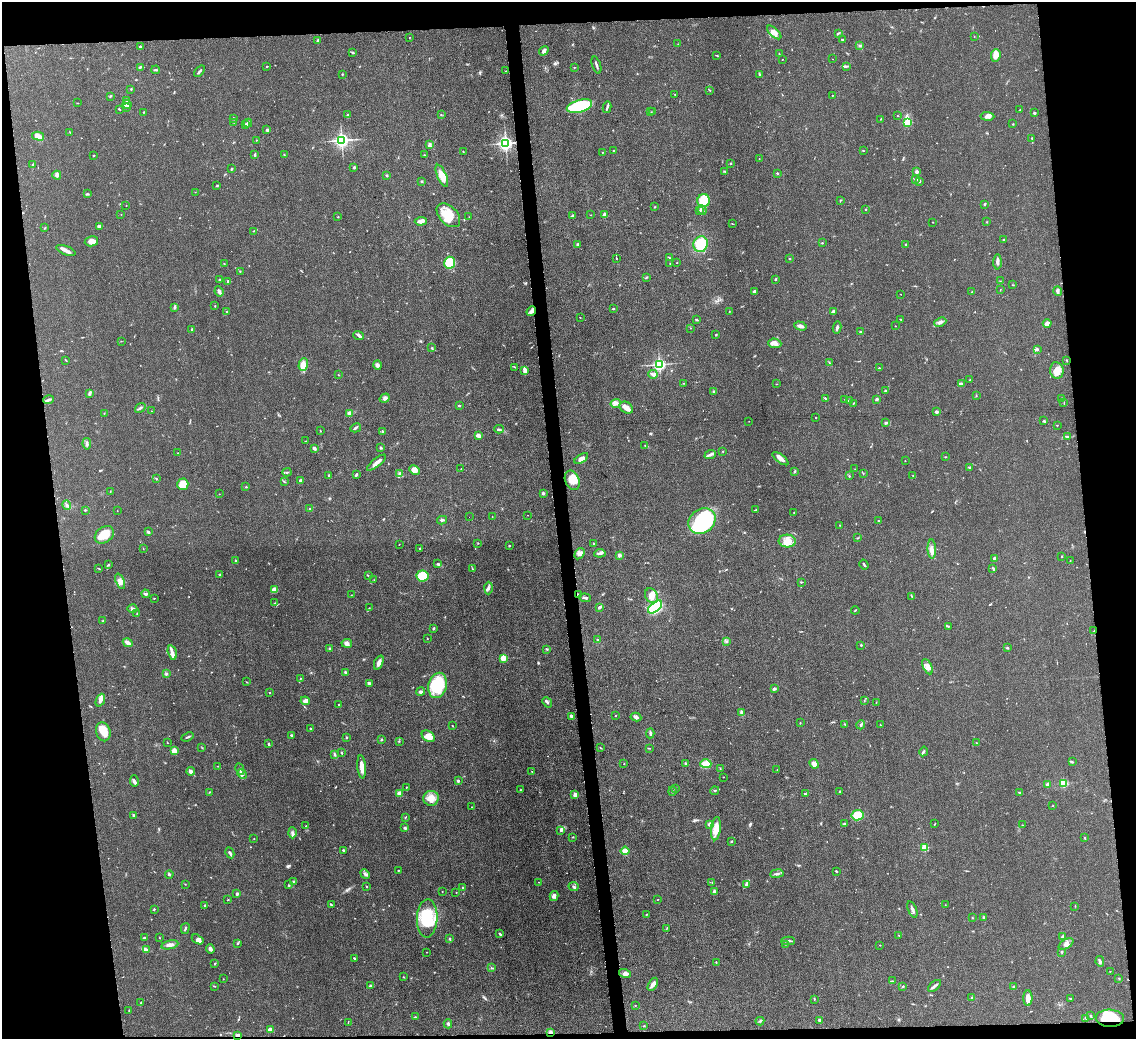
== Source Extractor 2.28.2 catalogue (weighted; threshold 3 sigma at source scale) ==
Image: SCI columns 4-4536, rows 243-4390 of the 4542 x 4526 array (HDU 1 of 3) = the unmasked area's bounding box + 8 px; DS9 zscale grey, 4 x 4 block average (1 PNG px = mean of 4 x 4 image px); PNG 1138 x 1041 px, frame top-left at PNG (2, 2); each listed source drawn as its Kron ellipse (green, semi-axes under 4 px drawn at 4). Shown black and unused: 13% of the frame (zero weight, under 3 of 5 exposures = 1% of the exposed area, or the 3 px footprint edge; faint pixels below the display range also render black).
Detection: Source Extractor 2.28.2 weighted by HDU 2 'WHT'. Background 0.0625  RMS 0.0059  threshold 0.0264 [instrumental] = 3 sigma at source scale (4.5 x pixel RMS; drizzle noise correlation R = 1.50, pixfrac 1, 0.05/0.05 arcsec/px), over >= 5 px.
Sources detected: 639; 3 too faint to see at this stretch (4 x 4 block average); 1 inside a brighter object's white glare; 4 cosmic-ray / hot-pixel residue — neither listed nor drawn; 15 coinciding with a brighter row at this scale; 34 inside a brighter listed object's ellipse — not listed separately; of the other 582, all 500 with FLUX_AUTO >= 1.04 (the completeness limit of this list) listed and drawn (82 fainter detections not listed), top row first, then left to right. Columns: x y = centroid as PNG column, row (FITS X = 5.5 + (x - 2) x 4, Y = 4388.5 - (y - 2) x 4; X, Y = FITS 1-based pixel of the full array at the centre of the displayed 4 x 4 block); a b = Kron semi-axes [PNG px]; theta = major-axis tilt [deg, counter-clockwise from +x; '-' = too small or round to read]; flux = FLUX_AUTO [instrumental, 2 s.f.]
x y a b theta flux
774 32 9 4 -42 21
838 33 2 2 - 2.6
974 36 2 2 - 1.1
409 37 2 2 - 1.1
318 40 4 2 - 3.6
842 40 2 2 - 3.6
678 44 2 2 - 1.1
860 46 3 2 - 2.5
140 47 2 2 - 4.5
544 51 5 3 - 10
352 53 4 2 - 3.5
779 54 2 2 - 1.3
717 55 3 2 - 2.3
996 55 6 5 - 29
782 59 2 2 - 1.4
832 59 2 2 - 1.1
596 65 9 2 -71 8.8
267 66 2 2 - 5.3
846 66 3 2 - 3.3
140 67 3 2 - 4.4
574 67 2 2 - 2.3
156 70 4 2 - 3.4
199 71 6 2 49 6.6
506 71 2 2 - 2.1
342 74 2 2 - 2.4
760 74 2 2 - 5.9
131 89 2 2 - 2.6
710 91 2 2 - 1.3
675 95 2 2 - 1.6
832 95 2 2 - 2.3
110 96 3 2 - 2.7
127 101 2 2 - 2.9
77 103 2 2 - 1.4
127 104 4 2 - 4.7
579 106 13 6 16 290
127 107 3 2 - 3
607 107 6 2 79 6.3
119 109 3 2 - 2.8
1020 110 2 2 - 1.1
653 111 2 2 - 1.2
143 112 2 2 - 2.1
651 112 2 2 - 1.6
1034 113 3 3 - 4.5
347 115 3 2 - 3.9
441 115 2 2 - 1.2
897 116 2 2 - 1.3
987 116 7 4 -4 13
234 119 3 2 - 2.7
881 119 2 2 - 1.8
233 122 2 2 - 1.8
907 122 2 2 - 170
248 123 4 3 - 9.7
1013 124 2 2 - 1.6
246 125 2 2 - 10
267 130 2 2 - 21
70 133 2 2 - 1.1
38 136 6 3 -14 23
1032 139 3 2 - 3
256 140 2 2 - 1.5
342 140 3 3 - 1000
505 143 2 2 - 1400
430 145 3 2 - 4.5
613 150 2 2 - 1.8
863 150 2 2 - 2.8
463 151 3 2 - 1.5
602 152 2 2 - 1.7
255 155 2 2 - 3.9
284 155 3 2 - 1.9
424 155 3 2 - 2.8
94 156 3 2 - 2.3
759 159 2 2 - 1.8
730 163 2 2 - 3.4
33 165 4 2 - 4
354 167 3 2 - 4.1
232 168 2 2 - 2.9
725 172 3 2 - 2.4
917 172 3 2 - 10
777 173 2 2 - 4.4
57 175 4 3 - 7.1
387 175 3 2 - 3.8
442 176 12 4 -66 48
915 179 2 2 - 1.9
422 181 2 2 - 3.9
919 181 2 2 - 3.9
217 186 3 2 - 2.4
195 192 2 2 - 1.1
87 194 3 2 - 1.9
704 200 6 6 - 80
840 200 2 2 - 1.6
985 204 3 2 - 3.3
126 205 2 2 - 1.5
655 207 2 2 - 2.4
702 210 5 2 - 6
865 210 2 2 - 2
699 211 2 2 - 1.7
121 214 2 2 - 2.3
448 215 14 9 -46 78
591 215 3 2 - 1.5
605 215 2 2 - 51
573 216 3 2 - 14
338 217 2 2 - 2
469 217 2 2 - 1.1
421 221 6 3 4 23
933 222 2 2 - 1.1
986 222 2 2 - 1.9
732 224 2 2 - 1.2
99 226 2 2 - 13
45 228 3 2 - 2.7
253 231 2 2 - 1.2
1004 239 2 2 - 3.2
91 241 7 5 9 21
822 243 2 2 - 5.1
701 244 8 7 - 96
578 245 3 3 - 6.1
906 245 2 2 - 2.3
66 250 10 3 -21 16
616 258 2 2 - 1.7
669 258 2 2 - 1.6
789 259 2 2 - 2.3
997 262 7 3 90 12
450 263 6 5 - 150
670 263 2 2 - 1.5
677 263 2 2 - 1.4
224 264 2 2 - 2.4
240 271 2 2 - 1.3
647 277 3 2 - 2.3
775 279 2 2 - 3.7
219 280 2 2 - 2.8
1000 281 2 2 - 1.4
228 282 2 2 - 6
1013 285 2 2 - 1.6
1000 290 2 2 - 1.1
219 291 5 2 - 8.7
754 291 3 2 - 6.1
1057 291 5 3 - 7.5
972 292 2 2 - 2.3
901 294 2 2 - 1.4
215 306 2 2 - 1.5
175 307 4 2 - 5.6
613 309 2 2 - 3.9
227 311 2 2 - 2.3
531 311 5 3 - 14
729 311 2 2 - 1.2
833 311 3 2 - 8.2
580 317 2 2 - 1.6
900 319 3 2 - 1.7
697 320 3 2 - 5.8
940 322 6 4 25 11
1047 323 4 3 - 26
800 326 6 3 -17 15
895 326 2 2 - 1.3
690 328 2 2 - 1.2
837 328 6 2 78 6.7
192 330 2 2 - 7.2
860 332 2 2 - 2.7
359 335 5 3 - 9
716 335 2 2 - 3.4
121 341 2 2 - 1
775 343 7 4 -5 15
432 348 4 2 - 2.8
1037 349 4 2 - 5.3
66 360 3 2 - 2
1067 360 2 2 - 1.6
830 363 3 2 - 2.1
303 364 6 4 72 27
659 364 2 2 - 870
378 365 5 3 - 8.6
515 367 4 2 - 3
879 368 2 2 - 4.4
525 370 4 2 - 26
1057 370 8 6 -76 32
653 374 5 3 - 9.4
338 375 2 2 - 1.5
970 380 2 2 - 1.7
684 383 3 2 - 2.1
776 384 2 2 - 1.3
961 384 4 3 - 14
885 391 3 2 - 4.6
714 392 3 3 - 5.2
90 393 4 2 - 8.3
976 395 2 2 - 1.2
385 398 5 4 - 13
825 398 2 2 - 2.9
1062 398 2 2 - 1.9
877 399 3 2 - 5
48 400 5 2 - 11
845 400 2 2 - 1.1
849 400 2 2 - 3.6
1064 402 2 2 - 1.7
615 403 5 3 - 15
853 403 2 2 - 1.5
459 406 3 2 - 4.4
140 408 6 2 37 5.9
626 408 7 5 -33 17
151 411 2 2 - 1.2
936 412 4 3 - 5.2
104 413 2 2 - 1.7
349 413 3 2 - 17
816 417 2 2 - 1.4
749 421 2 2 - 1
1043 421 3 2 - 4.4
886 423 3 2 - 3.4
1057 425 2 2 - 1.3
356 428 5 2 - 5.9
499 429 5 2 - 4.6
320 431 2 2 - 1.6
383 431 3 2 - 3.5
478 436 4 3 - 12
1067 437 3 2 - 3.6
306 441 2 2 - 1.4
87 444 5 2 - 5.8
645 446 2 2 - 2.2
314 448 3 2 - 11
380 448 3 2 - 3.5
723 451 2 2 - 5.4
178 453 2 2 - 1.2
710 454 6 3 22 8.7
945 457 3 2 - 1.5
581 459 7 3 33 16
780 459 9 3 -36 21
905 461 2 2 - 1.7
376 463 11 3 38 18
970 467 2 2 - 3.8
461 469 2 2 - 2.1
855 469 2 2 - 1.1
414 470 5 4 - 25
794 471 4 2 - 3.4
287 472 4 2 - 4.6
399 474 3 2 - 7.6
863 474 2 2 - 1.8
329 475 2 2 - 2.9
356 475 4 2 - 5.5
850 476 2 2 - 1.7
913 476 2 2 - 1.1
156 478 2 2 - 2.4
300 480 3 2 - 6.6
572 480 10 7 -66 43
284 482 2 2 - 1.7
183 484 5 5 - 52
246 487 2 2 - 3.1
110 491 2 2 - 1.4
543 493 2 2 - 24
219 494 2 2 - 1.3
67 505 5 3 - 7.1
310 509 2 2 - 3.1
85 510 2 2 - 2.6
755 510 4 2 - 2
117 511 2 2 - 1.4
794 512 2 2 - 1.1
528 515 2 2 - 2
469 517 2 2 - 1.2
492 517 2 2 - 1
442 520 5 3 - 7.4
702 521 14 11 34 480
878 521 2 2 - 1.9
840 525 2 2 - 1.3
148 532 4 2 - 4.9
104 535 10 7 34 64
858 538 2 2 - 2.3
787 541 8 6 -4 31
478 543 2 2 - 2
399 544 2 2 - 1.1
594 544 3 2 - 2.5
509 546 2 2 - 2.4
143 549 2 2 - 1.2
420 549 2 2 - 3.6
932 549 9 4 -88 16
600 553 5 2 - 8.9
579 554 6 4 56 17
619 555 2 2 - 33
1062 556 2 2 - 2.8
994 558 3 2 - 6.8
236 561 3 2 - 2.9
1070 561 2 2 - 1.7
437 564 3 2 - 3.6
108 565 3 2 - 2.7
864 565 5 2 - 5.2
993 568 4 2 - 3.8
99 569 4 2 - 2
472 569 2 2 - 2
220 575 3 2 - 2.9
368 575 3 2 - 2.8
422 576 6 5 - 110
374 580 2 2 - 1.2
120 581 8 4 -68 16
801 582 3 2 - 3.2
488 588 6 3 87 8.8
275 590 4 3 - 8.7
145 594 4 3 - 6.3
351 595 2 2 - 1.2
578 595 3 2 - 4.7
651 596 8 6 -62 24
912 596 2 2 - 2.1
154 598 2 2 - 1.6
585 598 6 2 -8 6.4
275 603 2 2 - 1.8
600 607 3 2 - 9.1
655 607 8 5 40 440
369 608 2 2 - 1.6
132 609 5 2 - 5.7
855 610 4 2 - 2.8
137 613 2 2 - 1.9
103 621 2 2 - 1.9
948 626 3 2 - 2.9
434 628 3 2 - 5
1094 631 2 2 - 4
427 639 2 2 - 1.3
597 640 2 2 - 3.3
726 641 3 2 - 3.6
128 643 5 2 - 23
347 643 5 3 - 9
861 645 3 2 - 2.8
329 648 2 2 - 16
1007 648 2 2 - 5.7
546 649 2 2 - 3.2
172 653 7 3 -76 20
503 658 2 2 - 160
379 662 7 3 68 17
927 667 8 3 -64 18
346 672 3 3 - 4.1
166 674 3 3 - 4.3
301 679 2 2 - 1.1
247 682 3 2 - 1.3
369 683 4 3 - 8
438 685 13 9 76 170
774 689 3 2 - 7.6
270 692 2 2 - 2.4
420 692 4 3 - 8.2
100 700 6 4 67 19
864 700 2 2 - 2
305 701 5 3 - 15
547 702 5 2 - 5.2
876 702 2 2 - 1.4
339 705 2 2 - 8.7
742 713 4 3 - 13
615 715 2 2 - 3.2
572 717 4 2 - 16
636 717 5 3 - 8.7
800 723 2 2 - 1.7
845 724 3 2 - 1.9
861 725 4 3 - 5.6
880 725 2 2 - 1.1
452 726 3 2 - 2.2
310 729 3 2 - 3.4
103 732 9 7 -73 45
650 733 5 2 - 5.1
291 736 4 3 - 5.3
428 736 7 5 -34 33
187 737 6 2 21 5.2
346 737 2 2 - 4.4
381 740 2 2 - 3.5
399 741 2 2 - 1.5
168 743 2 2 - 1.3
976 743 2 2 - 1.6
268 744 3 2 - 3.8
202 748 2 2 - 1.4
601 748 3 2 - 1.9
650 748 2 2 - 1.1
174 751 3 2 - 52
924 751 5 2 - 5.1
342 753 4 2 - 3
335 754 3 3 - 4
1072 762 2 2 - 2.2
685 763 2 2 - 6
624 764 2 2 - 2
706 764 5 4 - 44
814 764 5 4 - 18
218 766 2 2 - 1.4
362 767 11 3 -84 28
240 769 6 2 -65 6
720 769 2 2 - 1.8
777 770 2 2 - 1.1
191 771 4 3 - 13
532 772 2 2 - 1.9
242 774 5 3 - 9.6
723 777 2 2 - 1.9
134 781 6 3 -79 7.6
458 781 3 3 - 4.3
1064 783 2 2 - 270
1048 785 2 2 - 50
406 787 2 2 - 2.3
521 789 2 2 - 1.1
675 789 3 2 - 2.4
672 791 4 2 - 3.1
715 791 4 2 - 5.4
209 792 2 2 - 1.5
839 792 3 2 - 4.3
399 793 4 3 - 12
1020 793 3 2 - 3.8
806 794 4 2 - 3.1
575 795 3 3 - 16
431 798 7 7 - 37
1053 806 2 2 - 1.5
472 807 2 2 - 1.4
134 815 4 2 - 4.6
858 815 6 5 - 67
405 817 3 2 - 2.2
935 823 2 2 - 1.5
709 824 3 3 - 8.8
844 824 2 2 - 4.7
1022 825 2 2 - 1.2
306 826 2 2 - 2.3
405 828 3 2 - 5.3
716 829 12 5 84 47
561 830 3 2 - 4.5
292 833 5 3 - 8.3
573 837 2 2 - 2.8
1084 838 3 2 - 2.5
254 839 2 2 - 1
732 841 2 2 - 5.5
925 847 2 2 - 170
343 850 3 2 - 5.1
625 851 4 4 - 19
230 853 6 2 -62 7.5
398 870 2 2 - 2.4
836 871 2 2 - 4.2
169 874 4 2 - 4.1
365 874 5 2 - 6.3
777 874 7 2 8 7.4
293 882 2 2 - 2.3
539 882 2 2 - 1
712 882 2 2 - 1.1
185 884 2 2 - 1.7
746 884 4 2 - 7.2
288 885 2 2 - 2.7
574 886 5 2 - 4.8
366 887 2 2 - 2.8
463 887 2 2 - 3.1
714 891 3 2 - 7.2
442 892 2 2 - 1.3
456 893 2 2 - 1.2
237 894 2 2 - 26
554 896 5 3 - 8.8
228 900 2 2 - 2.9
658 900 2 2 - 1.1
205 905 2 2 - 3.6
332 905 4 2 - 5.5
945 905 2 2 - 1.4
1075 906 2 2 - 1.8
154 909 2 2 - 2.7
912 909 9 2 -68 11
646 914 3 2 - 2.8
427 918 19 10 87 140
972 918 2 2 - 1.4
984 918 3 2 - 2.7
185 928 5 2 - 4.1
667 928 2 2 - 1.3
500 934 4 2 - 4.2
899 935 2 2 - 1.6
1062 937 4 2 - 5.9
144 938 2 2 - 5.1
159 938 2 2 - 1.3
198 939 6 3 -32 16
449 939 2 2 - 2.4
788 941 7 2 0 8.6
237 943 3 2 - 3.5
785 944 2 2 - 1.1
1066 944 8 4 31 15
170 945 8 3 12 16
880 945 2 2 - 1.6
210 949 5 3 - 11
146 950 2 2 - 1.9
427 952 2 2 - 1.3
1062 952 3 2 - 2.5
354 958 3 2 - 3.4
1100 961 5 2 - 6.8
716 962 2 2 - 2.6
214 964 3 2 - 1.8
491 968 2 2 - 1.7
1110 971 2 2 - 1.3
625 973 6 4 -16 9.2
403 977 2 2 - 1.3
1119 978 2 2 - 2
223 979 2 2 - 1.4
892 981 2 2 - 1.1
653 984 7 3 59 16
214 986 3 2 - 2.1
370 986 3 2 - 4.8
903 986 2 2 - 3.9
934 986 8 2 40 9.4
1014 986 2 2 - 3.9
972 998 4 2 - 4.6
1028 998 8 4 90 27
1070 998 3 2 - 2.1
814 999 2 2 - 1.2
141 1003 2 2 - 2.7
635 1005 2 2 - 1.4
129 1011 3 2 - 2.5
1090 1016 3 2 - 3
415 1017 2 2 - 1.6
1086 1018 3 2 - 3.7
1110 1018 14 8 -2 140
819 1020 3 3 - 3.9
760 1021 4 2 - 4.1
348 1022 2 2 - 1.5
448 1024 4 2 - 4.3
644 1026 2 2 - 2.2
270 1030 4 3 - 21
550 1033 3 2 - 9.4
238 1035 3 2 - 17
Overlapping masked pixels (flux is a lower limit): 6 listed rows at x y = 531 311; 578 595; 1094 631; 1110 1018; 550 1033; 238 1035
Diffuse or blended objects may show on this block-average render without a row.